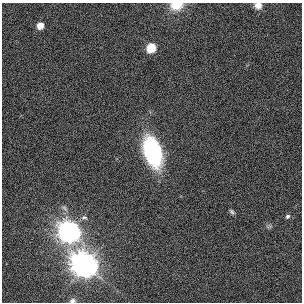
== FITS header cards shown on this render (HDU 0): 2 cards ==
NAXIS1  =                  300
NAXIS2  =                  300

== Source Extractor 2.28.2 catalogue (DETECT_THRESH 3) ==
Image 300 x 300 px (HDU 0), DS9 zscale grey, 1 PNG px = 1 image px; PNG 304 x 304 px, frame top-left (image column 1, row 300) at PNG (2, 3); no overlay
Background -7.55e-04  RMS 0.023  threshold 0.0691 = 3 sigma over >= 5 px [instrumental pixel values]
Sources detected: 13; all 13 listed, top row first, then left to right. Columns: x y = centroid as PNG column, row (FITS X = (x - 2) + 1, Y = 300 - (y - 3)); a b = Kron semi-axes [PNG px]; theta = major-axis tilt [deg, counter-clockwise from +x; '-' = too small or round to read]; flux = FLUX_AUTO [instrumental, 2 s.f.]
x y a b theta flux
176 5 13 8 9 33
258 5 9 8 - 12
40 26 5 5 - 33
151 48 6 5 - 92
152 152 29 15 -71 210
64 208 11 6 -44 5.8
232 212 8 5 -45 3.4
287 216 5 5 - 4
84 217 10 7 -6 5.4
269 226 9 5 8 3.8
69 232 7 7 - 2400
85 265 12 11 - 1500
72 301 9 6 9 5.6
At the frame edge (FLAGS 8, measured only in part): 3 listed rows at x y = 176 5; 258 5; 72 301